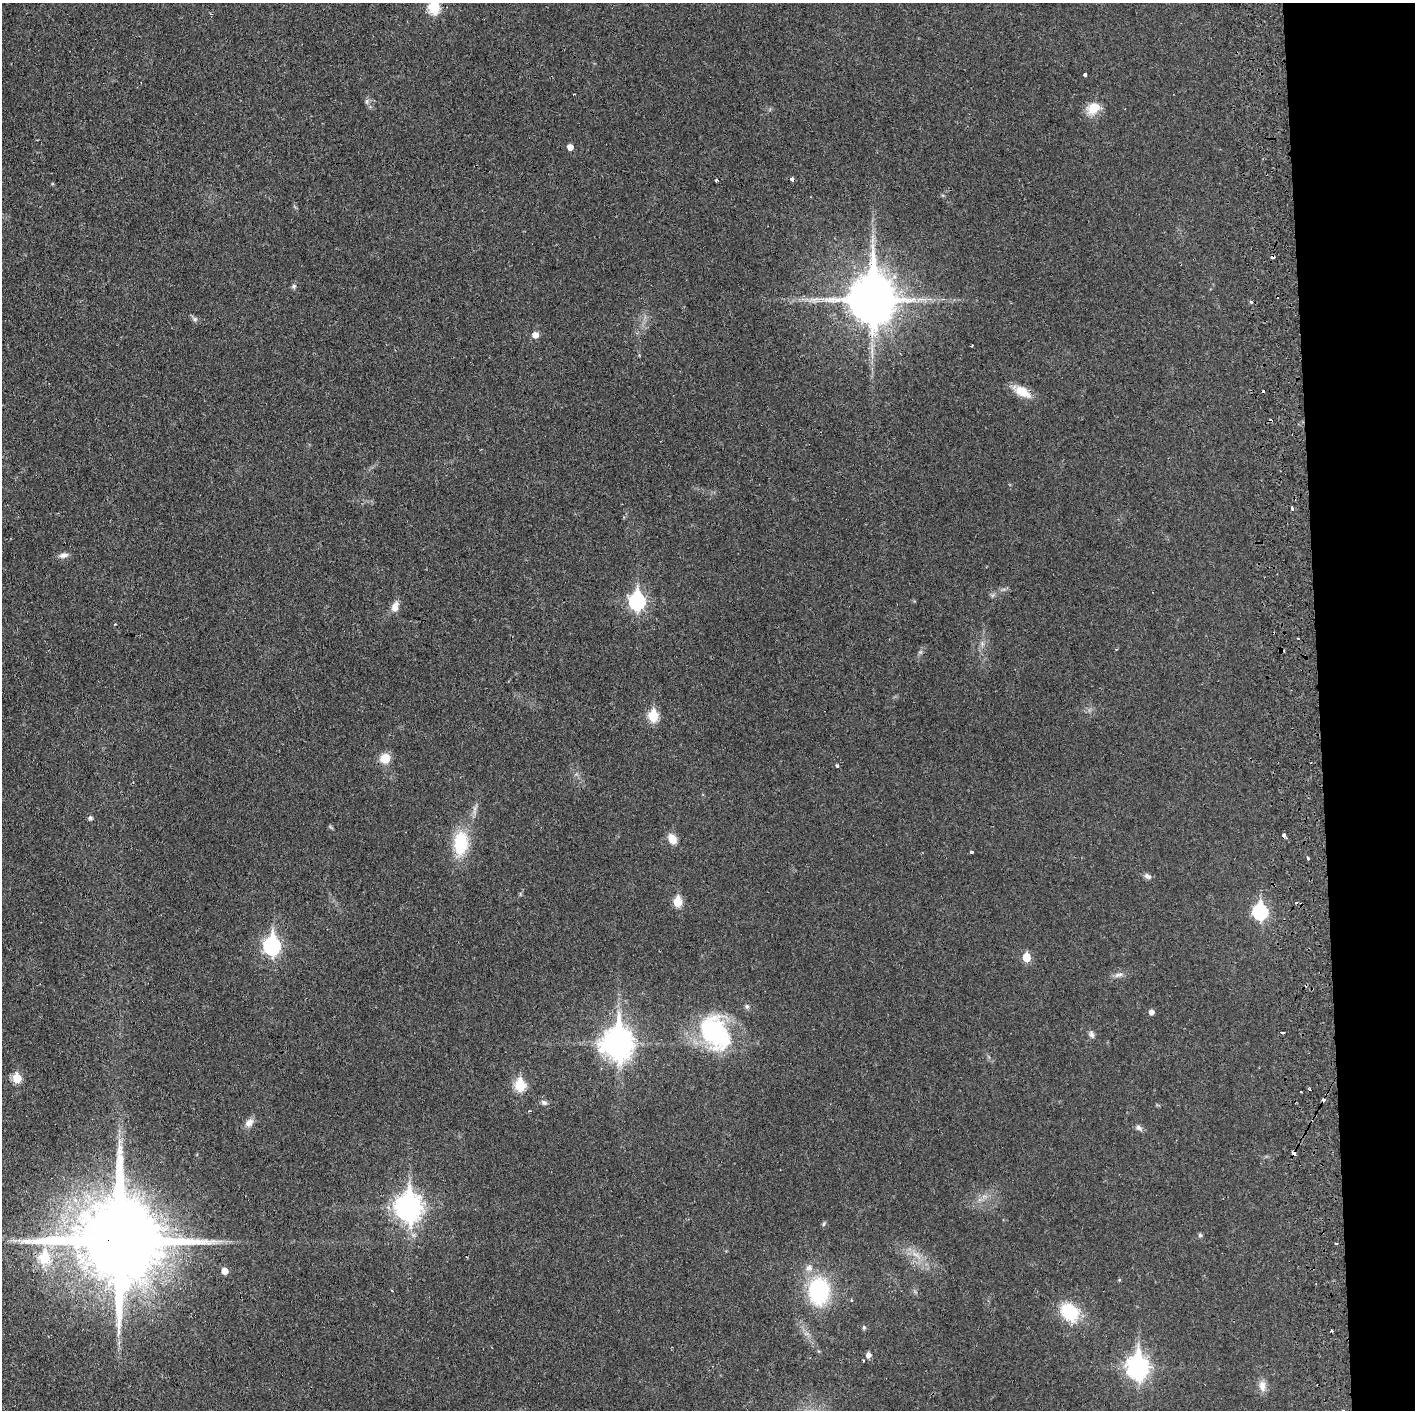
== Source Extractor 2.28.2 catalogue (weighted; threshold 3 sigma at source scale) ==
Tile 6 of 3 x 3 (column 3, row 2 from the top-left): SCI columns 2889-4301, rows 1415-2822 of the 4364 x 4233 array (HDU 1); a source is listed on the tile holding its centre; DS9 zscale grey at full resolution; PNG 1417 x 1412 px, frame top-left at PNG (2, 3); no overlay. Shown black and unused: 7% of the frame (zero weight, under 2 of 3 exposures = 3% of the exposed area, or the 3 px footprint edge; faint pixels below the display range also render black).
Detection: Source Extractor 2.28.2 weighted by HDU 2 'WHT'; one run over the whole footprint, this tile lists its part. Background 0.0455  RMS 0.005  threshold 0.0224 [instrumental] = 3 sigma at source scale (4.5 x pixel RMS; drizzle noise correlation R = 1.50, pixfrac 1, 0.05/0.05 arcsec/px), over >= 5 px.
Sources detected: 78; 8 cosmic-ray / hot-pixel residue — not listed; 1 inside a brighter listed object's ellipse — not listed separately; the other 69 listed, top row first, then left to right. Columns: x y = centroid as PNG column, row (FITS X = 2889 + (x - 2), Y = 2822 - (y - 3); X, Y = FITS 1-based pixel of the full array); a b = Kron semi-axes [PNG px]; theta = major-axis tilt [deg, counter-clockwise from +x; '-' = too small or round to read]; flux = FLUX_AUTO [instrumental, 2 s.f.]
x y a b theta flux
434 7 7 6 - 39
1085 75 4 3 - 2
367 101 7 4 89 0.98
1093 108 18 13 43 7.9
570 147 5 5 - 3.4
792 179 4 3 - 6
716 180 3 3 - 4
872 240 7 4 71 1.3
1273 257 4 3 - 2.3
294 286 7 6 - 1.1
872 299 16 13 -87 2300
1251 302 4 4 - 0.57
195 319 7 5 -46 1.2
535 335 6 5 - 4
1022 392 23 10 -29 8.4
1292 509 3 3 - 2
63 555 11 6 12 2.3
637 601 9 7 -88 110
395 607 13 8 73 3.9
115 624 3 3 - 0.47
1116 649 4 2 - 0.33
653 716 6 6 - 28
385 758 11 10 - 7.4
837 766 4 4 - 1.1
90 818 6 5 - 1.3
331 827 8 3 -45 0.6
1284 836 4 3 - 3.6
672 839 11 8 -59 5.8
461 843 31 17 87 22
971 852 3 3 - 1.7
1308 858 3 3 - 0.8
1147 876 10 6 -26 1.8
678 901 6 5 - 17
1260 911 8 7 - 84
272 946 9 7 -89 130
1026 957 6 5 - 12
1119 975 14 5 15 2.1
747 1006 7 6 - 1.2
1151 1012 5 5 - 2.3
715 1032 48 32 -61 51
1282 1032 4 3 - 8
1092 1034 11 6 -67 1.6
618 1043 12 10 -90 630
17 1078 6 6 - 12
520 1085 7 6 - 34
1301 1092 2 2 - 0.45
544 1102 8 6 -17 1.5
529 1111 4 2 - 0.46
249 1122 11 8 45 3.4
1139 1128 10 6 -39 1.7
1293 1153 4 3 - 2.9
408 1207 11 9 -88 460
823 1224 6 4 88 0.7
1200 1235 6 5 - 0.94
120 1241 26 23 -8 9600
1336 1243 4 2 - 0.51
915 1254 11 4 -30 2.5
44 1258 8 7 - 24
225 1271 6 5 - 4.3
1119 1280 5 4 - 0.47
818 1291 28 21 88 43
851 1300 4 3 - 0.4
1069 1312 22 16 -47 23
864 1327 5 5 - 0.87
868 1355 5 5 - 2.4
863 1360 3 3 - 0.6
1137 1367 10 8 -89 280
1262 1386 16 9 -84 3.8
1342 1410 3 2 - 0.96
Overlapping masked pixels (flux is a lower limit): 6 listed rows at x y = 792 179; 1273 257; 872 299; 1284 836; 1293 1153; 120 1241
Isophote crosses this tile's border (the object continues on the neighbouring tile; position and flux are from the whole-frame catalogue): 2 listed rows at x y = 434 7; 1342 1410